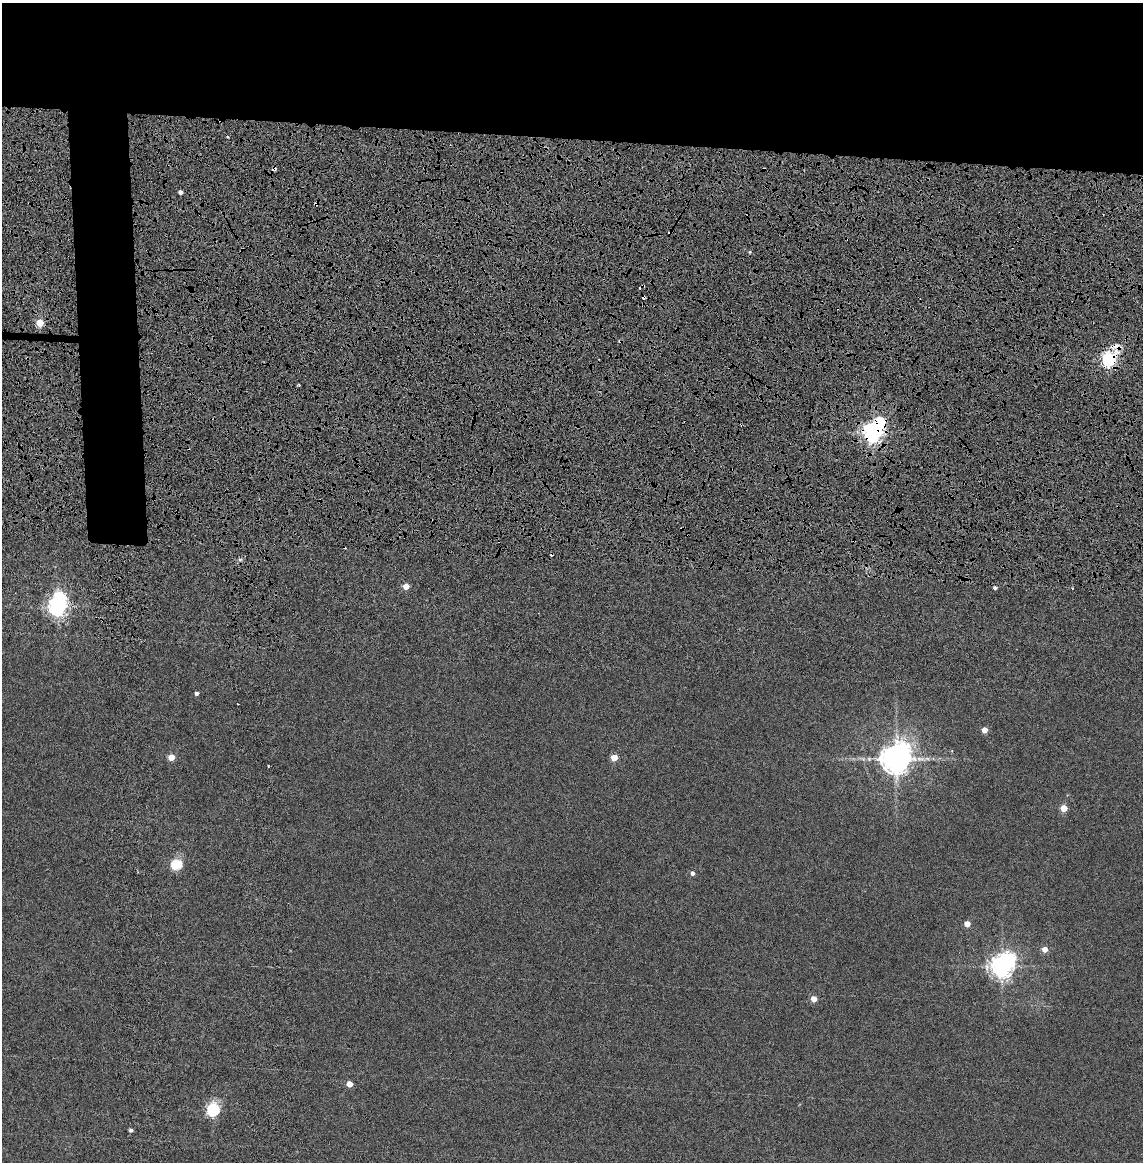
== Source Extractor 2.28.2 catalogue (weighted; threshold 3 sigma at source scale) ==
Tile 3 of 4 x 4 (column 3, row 1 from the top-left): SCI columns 2421-3561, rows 3576-4735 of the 4856 x 4834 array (HDU 1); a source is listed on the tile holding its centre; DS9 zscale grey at full resolution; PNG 1145 x 1164 px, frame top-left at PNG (2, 3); no overlay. Shown black and unused: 15% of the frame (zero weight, under 4 of 8 exposures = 14% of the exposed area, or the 3 px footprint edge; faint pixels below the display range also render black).
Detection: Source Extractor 2.28.2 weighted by HDU 2 'WHT'; one run over the whole footprint, this tile lists its part. Background 0.00199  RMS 0.0021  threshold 0.00844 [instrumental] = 3 sigma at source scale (4.09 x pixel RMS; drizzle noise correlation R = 1.36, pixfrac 0.8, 0.05/0.05 arcsec/px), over >= 5 px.
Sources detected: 31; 4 cosmic-ray / hot-pixel residue — not listed; the other 27 listed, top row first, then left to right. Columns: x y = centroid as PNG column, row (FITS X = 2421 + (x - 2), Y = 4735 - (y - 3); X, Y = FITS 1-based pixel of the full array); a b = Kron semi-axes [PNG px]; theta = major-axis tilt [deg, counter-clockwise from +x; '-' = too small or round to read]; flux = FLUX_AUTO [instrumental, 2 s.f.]
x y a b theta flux
274 169 5 4 - 0.99
180 192 4 4 - 0.84
316 204 4 4 - 0.43
750 252 5 3 - 0.19
641 287 6 3 34 0.47
40 323 5 4 - 6.1
1109 359 8 6 57 50
873 432 9 7 54 120
240 559 6 4 0 0.35
406 586 4 4 - 2.5
995 588 5 4 - 0.42
58 606 8 7 - 92
196 693 4 4 - 0.53
984 730 4 4 - 2
171 757 5 4 - 3.6
614 757 5 4 - 3.4
896 758 10 9 - 330
1064 808 5 4 - 4.1
176 864 6 5 - 15
692 873 5 5 - 0.61
967 924 4 4 - 2.5
1045 949 5 4 - 2
1002 966 9 8 - 160
814 999 5 4 - 2.2
349 1084 5 4 - 2.4
213 1110 6 6 - 26
131 1130 4 4 - 0.5
Overlapping masked pixels (flux is a lower limit): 5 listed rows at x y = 274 169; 316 204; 641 287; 1109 359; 873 432